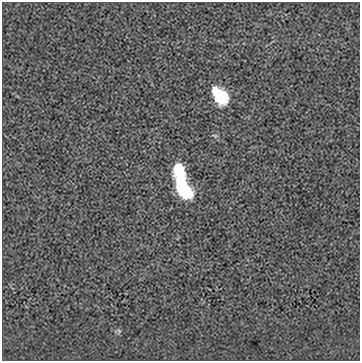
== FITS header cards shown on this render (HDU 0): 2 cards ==
NAXIS1  =                  358
NAXIS2  =                  359

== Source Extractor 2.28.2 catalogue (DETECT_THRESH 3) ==
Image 358 x 359 px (HDU 0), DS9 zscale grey, 1 PNG px = 1 image px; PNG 362 x 363 px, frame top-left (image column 1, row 359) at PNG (2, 2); no overlay
Background 0.00791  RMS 0.094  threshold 0.281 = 3 sigma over >= 5 px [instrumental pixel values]
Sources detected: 6; all 6 listed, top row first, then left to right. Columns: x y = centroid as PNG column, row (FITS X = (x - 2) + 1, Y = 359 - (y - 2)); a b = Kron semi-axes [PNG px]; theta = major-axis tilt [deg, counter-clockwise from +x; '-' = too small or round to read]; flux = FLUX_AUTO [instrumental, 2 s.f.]
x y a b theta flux
221 96 15 10 -49 390
215 136 8 5 -17 12
179 169 12 11 - 150
181 177 11 8 60 110
182 188 22 11 -53 380
119 331 7 4 -56 11